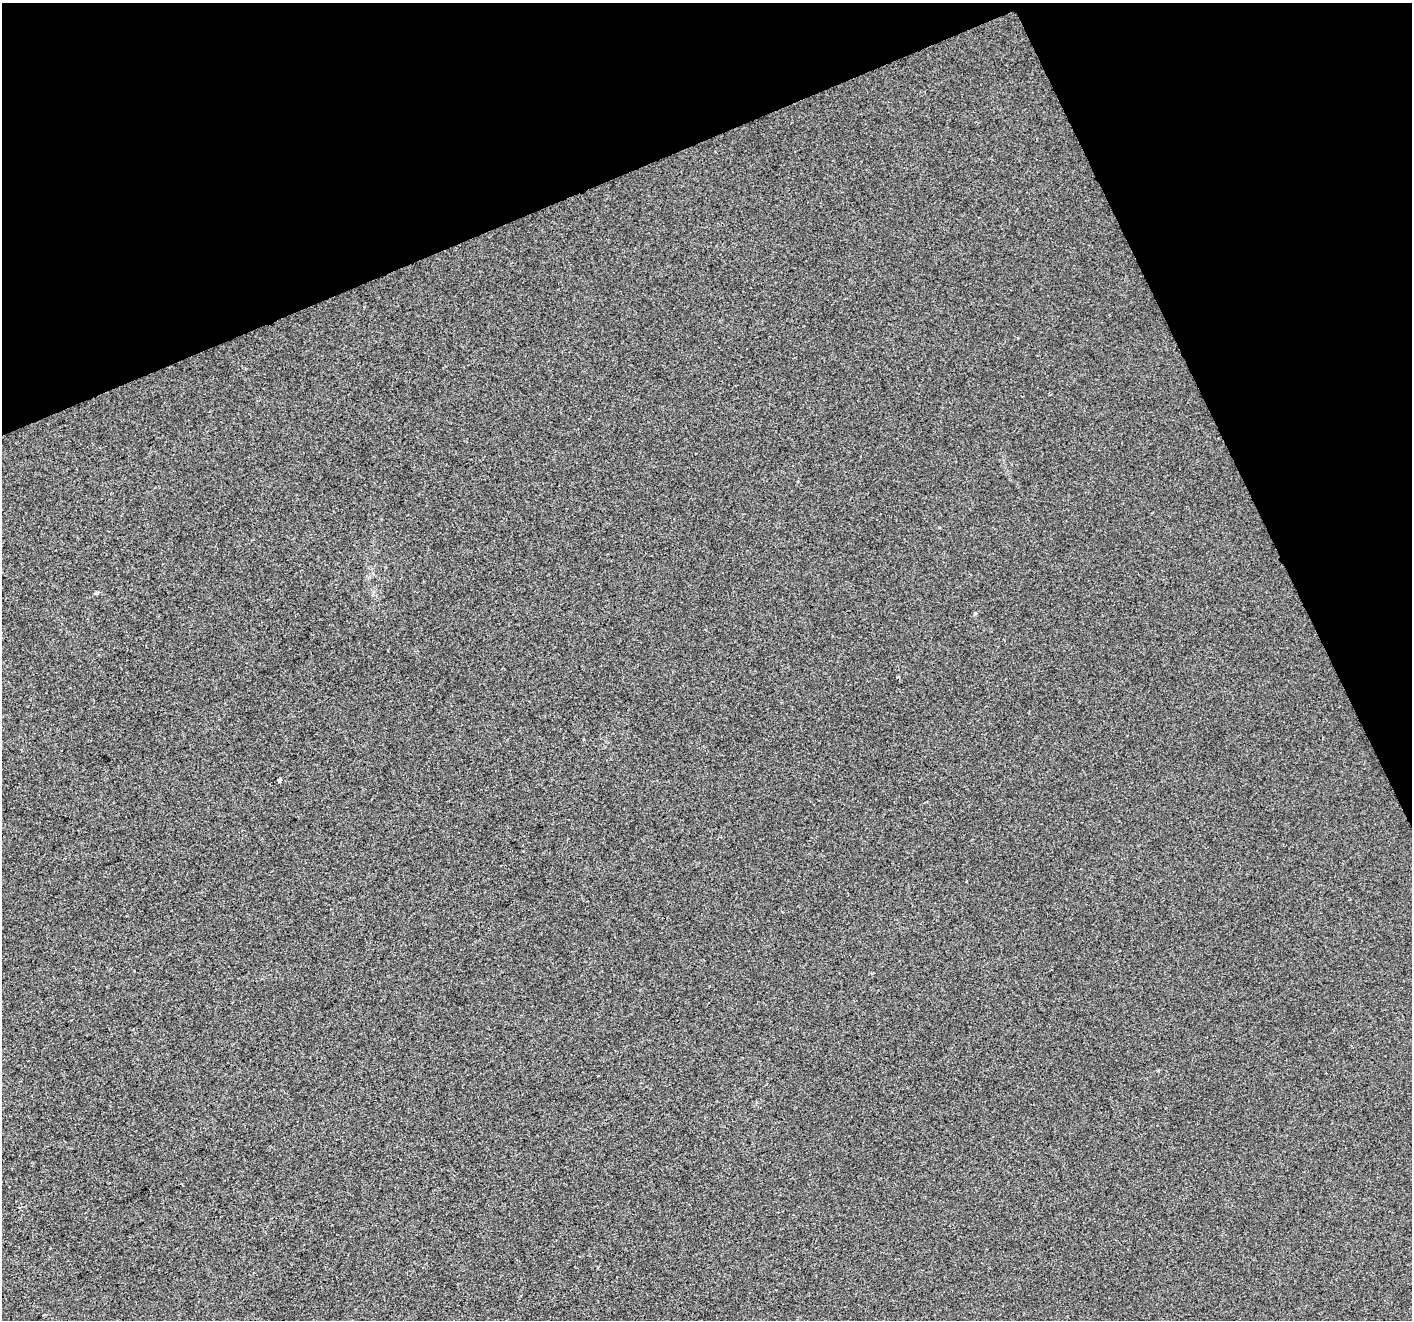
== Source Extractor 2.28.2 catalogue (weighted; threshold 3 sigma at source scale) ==
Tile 3 of 4 x 4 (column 3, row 1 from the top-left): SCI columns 2824-4233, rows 4100-5417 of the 5644 x 5504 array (HDU 1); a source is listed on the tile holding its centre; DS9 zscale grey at full resolution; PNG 1414 x 1322 px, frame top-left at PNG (2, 3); no overlay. Shown black and unused: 21% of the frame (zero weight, under 2 of 3 exposures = <1% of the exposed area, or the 3 px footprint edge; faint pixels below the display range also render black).
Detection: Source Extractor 2.28.2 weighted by HDU 2 'WHT'; one run over the whole footprint, this tile lists its part. Background -3.68e-04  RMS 0.0056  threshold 0.0253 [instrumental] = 3 sigma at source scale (4.5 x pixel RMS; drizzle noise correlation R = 1.50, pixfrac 1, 0.0396/0.0396 arcsec/px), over >= 5 px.
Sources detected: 3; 1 cosmic-ray / hot-pixel residue — not listed; the other 2 listed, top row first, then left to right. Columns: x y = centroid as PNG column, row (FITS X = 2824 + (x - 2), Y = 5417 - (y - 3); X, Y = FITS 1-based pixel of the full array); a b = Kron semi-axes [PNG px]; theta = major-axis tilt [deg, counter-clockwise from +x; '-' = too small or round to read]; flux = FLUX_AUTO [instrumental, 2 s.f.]
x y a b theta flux
1018 338 3 2 - 0.48
279 780 4 3 - 36